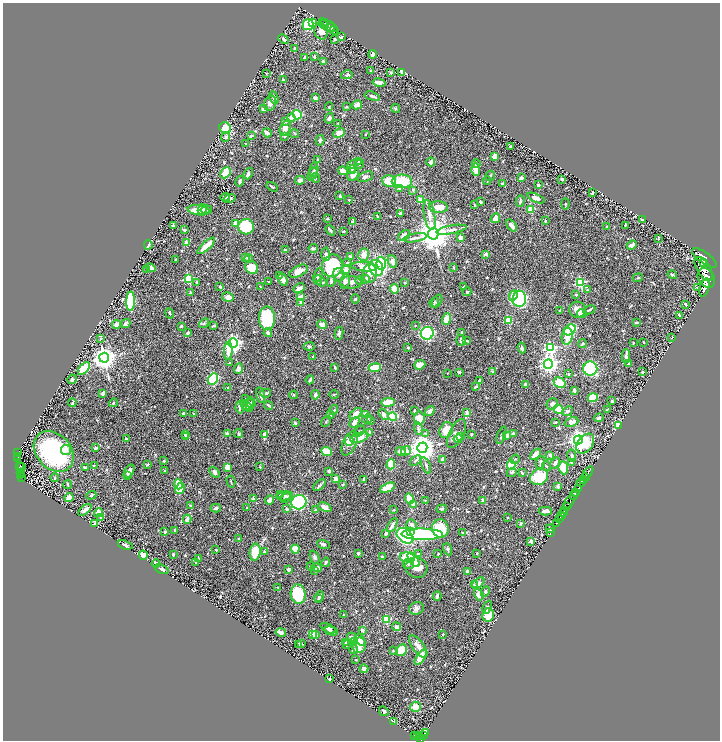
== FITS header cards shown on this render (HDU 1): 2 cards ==
NAXIS1  =                 1435
NAXIS2  =                 1476

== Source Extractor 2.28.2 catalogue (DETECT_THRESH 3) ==
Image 1435 x 1476 px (HDU 1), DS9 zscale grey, zoomed out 1/2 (1 PNG px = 2 x 2 image px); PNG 722 x 742 px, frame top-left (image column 2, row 1475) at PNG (3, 3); each listed source drawn as its Kron ellipse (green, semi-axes under 4 px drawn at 4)
Background 0.42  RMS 0.014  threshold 0.0424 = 3 sigma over >= 5 px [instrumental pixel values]
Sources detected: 721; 28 cannot appear on this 1/2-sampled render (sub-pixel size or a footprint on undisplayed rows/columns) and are neither listed nor drawn; of the other 693, the 500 brightest by FLUX_AUTO listed and drawn (193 fainter detections omitted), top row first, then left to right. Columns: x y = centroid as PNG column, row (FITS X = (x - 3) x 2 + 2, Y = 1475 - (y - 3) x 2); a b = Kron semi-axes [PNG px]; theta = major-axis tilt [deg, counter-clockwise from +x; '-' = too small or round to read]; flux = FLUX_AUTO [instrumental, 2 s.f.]
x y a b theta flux
312 22 4 3 - 14
308 25 6 5 - 130
324 25 5 3 - 2.4
329 25 11 2 -32 7.6
330 27 5 3 - 4.7
334 30 4 2 - 3.4
321 31 8 6 -76 21
341 37 3 2 - 2.2
283 39 5 3 - 6.1
335 39 3 3 - 6.1
295 49 4 3 - 9.1
373 54 4 3 - 14
314 56 3 2 - 3.4
305 57 3 3 - 5.7
323 61 4 3 - 4.7
371 70 2 2 - 2.8
402 72 3 3 - 16
266 73 2 2 - 2.5
391 73 4 3 - 3
347 75 6 3 13 3.4
283 80 3 2 - 2.2
379 83 7 4 -12 10
372 96 8 3 -15 6.3
274 98 6 3 -64 7.5
315 98 3 3 - 9.2
270 103 8 5 75 14
357 105 5 3 - 19
329 107 4 3 - 2.6
347 107 3 3 - 2.5
395 108 4 4 - 3.8
263 109 3 3 - 5.3
297 115 4 3 - 110
291 118 4 3 - 15
329 118 5 4 - 8
286 121 4 3 - 3
338 123 2 2 - 2.2
225 128 6 5 - 75
285 128 8 5 67 15
267 133 5 2 - 17
294 133 5 3 - 2.4
339 133 6 4 23 36
365 134 2 2 - 2.4
251 136 4 3 - 4.8
284 136 2 2 - 12
225 137 5 4 - 7.4
320 140 5 2 - 5.4
246 144 3 2 - 3.2
510 146 3 2 - 3.1
495 156 4 4 - 31
318 160 4 2 - 3.4
359 161 4 3 - 3
431 162 4 3 - 16
359 164 5 3 - 4.2
476 164 4 4 - 4
352 166 7 5 69 7
352 169 4 4 - 3.4
476 169 6 3 -89 29
314 170 7 3 79 5.7
343 171 5 3 - 24
225 173 6 4 49 41
248 174 6 3 68 10
313 174 7 3 66 5.8
353 174 7 5 63 23
490 176 5 3 - 3.6
365 177 8 4 22 8.2
316 178 5 3 - 3.6
521 178 3 3 - 13
562 179 3 2 - 8.1
300 180 5 4 - 12
240 181 5 3 - 8
389 181 6 6 - 57
402 181 10 6 -2 98
487 181 4 2 - 2.1
502 184 3 2 - 3.4
538 185 3 3 - 4.8
272 187 6 2 -31 3.7
399 188 4 3 - 4.2
413 190 3 3 - 2.7
592 193 3 2 - 4.8
340 196 3 3 - 5.6
225 197 5 3 - 6.2
536 198 9 4 -22 13
230 199 6 3 18 4.7
349 200 2 2 - 2.5
420 200 3 3 - 31
520 201 6 2 87 4.9
480 202 3 3 - 7.8
565 204 5 2 - 2
474 205 3 3 - 2.7
439 207 9 5 -4 29
202 209 5 3 - 14
531 209 3 2 - 62
199 210 11 5 -7 42
206 210 6 3 9 5.6
400 213 3 2 - 3.9
429 215 15 5 -79 22
378 217 3 2 - 2.6
495 218 5 4 - 23
327 219 3 3 - 2.9
642 220 4 3 - 5.5
545 221 2 2 - 3.7
353 222 4 3 - 9.4
235 223 4 4 - 20
512 225 7 3 -50 14
625 225 3 2 - 2.7
173 226 3 3 - 5.7
246 227 8 7 - 170
607 227 2 2 - 4.7
184 230 4 2 - 4.7
330 230 6 3 -47 4.4
452 230 15 4 10 14
343 231 3 2 - 2.6
433 234 6 5 - 7100
404 235 7 4 39 13
415 238 12 3 10 9.7
461 238 3 3 - 11
658 238 3 1 - 2.1
186 243 3 3 - 15
148 245 4 2 - 6.6
632 245 5 3 - 10
206 246 11 4 42 39
313 248 4 3 - 5.7
285 250 3 2 - 4.6
326 254 7 4 -86 6.5
486 254 4 3 - 8.4
364 255 6 5 - 22
351 256 3 3 - 5.8
245 257 4 3 - 2.6
249 258 4 3 - 3.7
704 258 15 5 -36 2200
176 260 2 2 - 3.8
392 262 6 4 -69 12
347 263 4 3 - 3.4
381 263 6 4 87 190
703 263 2 2 - 1000
332 266 11 10 - 180
364 267 13 4 -5 31
454 267 3 3 - 2.1
150 268 5 3 - 19
252 268 7 6 - 46
376 268 8 7 - 260
704 269 13 6 -57 3300
147 270 2 2 - 2.5
346 270 5 3 - 16
299 271 10 5 27 25
370 273 9 7 83 23
318 275 7 3 73 3.9
339 275 7 5 -74 8.9
672 275 5 2 - 3.9
280 276 4 3 - 2.4
638 278 5 2 - 2.3
706 278 10 8 -57 3000
188 279 3 3 - 180
366 279 4 4 - 8.8
283 280 6 3 -65 22
318 280 5 3 - 3.1
359 280 4 2 - 2.7
331 281 5 3 - 6
345 281 8 4 80 8
197 282 4 2 - 2.5
269 282 2 2 - 4.8
351 282 10 6 -3 19
322 283 5 3 - 3.7
405 283 2 2 - 3.1
580 283 3 3 - 220
464 286 3 2 - 3.8
220 287 2 2 - 3.7
260 287 3 2 - 2.1
704 287 9 4 74 2100
299 288 6 3 27 9.7
697 288 3 2 - 3
394 289 5 4 - 36
587 290 3 3 - 3
467 292 4 3 - 2.7
190 293 4 2 - 3.8
576 294 3 2 - 4.1
513 296 5 3 - 16
228 297 6 4 -13 20
300 297 3 3 - 20
355 299 4 3 - 2.9
519 299 8 7 - 350
131 301 10 4 89 140
437 301 7 3 60 4.5
301 302 4 3 - 11
434 302 5 3 - 3.3
685 304 4 2 - 3.1
560 310 3 2 - 3.8
578 310 8 8 - 22
589 310 6 2 25 5.9
170 313 5 3 - 3.5
582 314 5 4 - 21
679 315 3 2 - 3
267 318 12 8 -88 130
447 319 6 4 72 33
508 320 3 3 - 83
637 322 4 2 - 6.1
204 323 6 3 42 3.2
126 324 5 3 - 7.3
117 325 4 3 - 18
322 325 5 4 - 21
415 325 3 2 - 2.2
181 326 3 2 - 4.6
214 326 4 2 - 4.1
570 330 6 5 - 240
462 332 2 2 - 3
188 333 3 2 - 7.4
268 333 4 3 - 7
339 333 6 3 80 7.5
427 333 6 6 - 330
567 336 8 5 82 34
101 338 3 3 - 4.9
672 338 2 2 - 2.1
461 340 5 4 - 7.3
467 341 2 2 - 2.9
643 342 2 2 - 2.1
233 343 5 5 - 830
582 343 4 3 - 4.7
633 343 3 2 - 2.4
309 346 5 3 - 4.4
408 347 3 2 - 2.9
522 348 5 3 - 4.7
550 348 4 4 - 380
228 351 9 4 86 24
313 356 2 2 - 7.4
626 356 7 3 -89 9.4
104 358 5 5 - 2500
229 363 2 2 - 2.9
629 363 3 3 - 3.5
548 364 4 4 - 1200
420 365 6 4 23 20
335 367 4 2 - 3.6
84 368 8 3 49 91
239 368 5 4 - 15
375 368 6 3 8 63
590 369 7 7 - 490
493 371 3 2 - 3.8
459 372 4 3 - 4.3
642 372 3 3 - 3.8
447 373 2 2 - 2.4
568 374 3 2 - 3.5
72 379 5 4 - 6.6
213 379 6 4 63 210
310 380 4 2 - 6
480 380 3 2 - 4.8
560 383 6 5 - 73
526 385 3 2 - 12
476 387 3 2 - 3.5
228 388 3 2 - 2.8
574 390 3 3 - 6
103 393 3 3 - 12
266 393 5 3 - 4.2
334 394 5 2 - 2.5
261 395 8 3 -74 7.8
294 395 4 3 - 2.3
315 395 4 3 - 8.6
593 398 5 4 - 80
246 399 3 2 - 2.3
612 401 3 2 - 5.2
251 402 5 4 - 4.9
388 402 7 4 4 33
72 403 4 3 - 3.6
113 403 4 3 - 2.7
249 404 6 5 - 6.3
552 404 6 5 - 12
269 405 4 2 - 6.3
246 406 7 4 -42 5.6
240 407 6 3 86 8.6
558 409 5 3 - 93
334 410 5 3 - 3
607 410 4 2 - 2.8
414 411 4 2 - 2.3
430 411 5 3 - 8.9
567 411 6 3 40 6.8
184 413 3 2 - 10
467 413 2 2 - 31
194 414 3 2 - 2.6
330 414 3 3 - 7.7
356 414 7 3 40 20
366 414 3 3 - 16
384 414 6 4 -57 14
393 417 4 3 - 90
419 418 7 5 82 36
599 418 5 3 - 4.2
367 419 5 3 - 2.9
370 420 4 3 - 3.1
326 421 6 2 50 2.2
354 422 6 4 43 16
556 422 3 2 - 3.4
571 422 7 4 23 12
295 423 3 2 - 4.2
618 425 3 3 - 69
418 429 6 3 -75 4.1
446 430 8 6 64 47
359 431 7 3 46 3.5
227 433 2 2 - 24
370 433 4 3 - 17
425 433 4 3 - 2.6
456 433 15 7 63 37
239 434 4 3 - 3.6
264 434 3 3 - 11
514 434 4 3 - 7.7
185 435 3 2 - 2.6
471 435 3 3 - 2.1
501 435 9 3 70 5
507 435 3 3 - 15
185 436 4 3 - 3.3
460 437 2 2 - 12
359 438 9 4 17 29
126 439 3 2 - 3.4
458 439 4 3 - 30
578 440 4 4 - 1700
349 441 5 4 - 12
350 443 13 6 66 30
585 444 11 7 54 82
95 448 3 3 - 5.3
422 448 5 5 - 3400
66 450 5 5 - 11
54 451 23 17 -48 330
401 451 5 4 - 12
406 451 5 4 - 15
326 452 6 4 -24 39
17 453 4 2 - 69
535 454 6 3 43 29
550 455 2 2 - 22
18 456 2 2 - 33
572 456 6 3 -80 7
18 458 3 2 - 43
442 459 4 3 - 14
515 459 5 2 - 2.2
415 460 6 3 40 5.8
164 461 2 2 - 5.9
541 462 6 3 71 6.5
572 462 4 3 - 5.1
555 463 6 3 54 9.7
148 464 3 2 - 5.8
391 464 5 4 - 39
94 465 2 2 - 2.6
426 465 8 3 -67 4.6
511 465 5 4 - 61
20 466 4 2 - 61
21 466 2 1 - 10
546 466 5 2 - 2.1
85 467 4 2 - 4.6
228 467 4 4 - 38
260 467 4 2 - 2.2
563 468 6 4 -83 53
165 470 2 2 - 3.9
129 471 7 3 56 15
329 471 3 2 - 7.2
20 472 3 2 - 57
214 472 6 4 -50 6.4
588 472 7 2 55 530
512 473 5 3 - 4.2
522 473 4 2 - 3
21 475 2 2 - 37
128 476 3 3 - 3.1
21 477 2 2 - 38
539 477 9 7 28 88
585 477 4 2 - 470
55 478 4 3 - 2.4
335 479 3 3 - 22
364 480 3 3 - 5.6
583 480 2 2 - 100
231 481 6 2 -75 3
581 482 4 2 - 120
178 484 5 3 - 41
343 484 4 3 - 2.7
68 485 4 2 - 3.6
319 485 7 3 45 5.1
558 486 3 3 - 9.9
387 488 8 4 24 48
578 488 4 2 - 190
180 489 6 4 61 70
576 493 3 1 - 130
91 495 5 3 - 4.9
280 495 3 2 - 2.6
573 495 3 3 - 260
285 496 8 4 7 8.3
69 497 4 2 - 42
285 498 6 3 28 5
253 499 2 2 - 34
409 499 5 4 - 39
270 500 5 3 - 13
425 500 4 3 - 2.3
483 500 3 2 - 10
299 502 7 7 - 300
569 502 7 2 61 390
190 505 3 2 - 2.6
414 505 4 3 - 16
325 507 7 4 -22 20
567 507 2 2 - 130
216 508 5 4 - 5.6
247 508 3 3 - 4
287 509 3 3 - 4.5
442 509 5 3 - 5.8
85 510 8 3 38 15
315 510 3 3 - 4
394 510 3 2 - 2.2
564 510 4 2 - 400
545 511 7 3 3 16
563 512 2 2 - 170
98 513 4 4 - 27
561 515 3 2 - 92
101 517 4 3 - 3.1
508 518 2 2 - 2.3
187 519 4 3 - 11
559 519 2 1 - 51
521 523 4 3 - 3.4
557 523 2 1 - 24
95 524 4 3 - 8
392 525 8 3 60 11
411 525 5 5 - 14
440 529 9 8 - 100
550 529 4 3 - 6.2
175 530 2 2 - 8.6
411 531 3 3 - 21
165 532 2 2 - 15
462 532 3 2 - 2.7
386 533 3 3 - 7.1
551 533 2 1 - 4.8
422 534 21 5 -1 320
405 536 9 6 -38 270
239 539 3 2 - 5.9
531 541 3 3 - 18
323 544 6 4 -18 5.3
125 545 7 3 -21 6.2
295 549 4 4 - 36
448 549 6 3 -66 4.1
216 550 3 2 - 2.1
255 552 8 5 81 62
264 552 3 2 - 2.9
358 553 3 3 - 4.4
477 553 3 2 - 2.5
173 554 3 2 - 4.5
418 554 3 3 - 3.6
438 554 2 2 - 2.8
143 555 4 4 - 24
315 557 7 4 -68 6.9
382 557 3 3 - 3
407 557 7 5 -8 150
199 559 4 3 - 2.6
414 560 8 3 -54 40
196 562 4 2 - 2.3
326 562 4 3 - 5.2
156 563 4 3 - 15
408 564 5 5 - 6.4
311 567 4 3 - 2.7
316 567 5 4 - 19
416 568 11 10 - 39
161 569 7 3 -23 7
289 569 3 2 - 8.7
315 571 4 3 - 4.2
467 572 3 3 - 15
478 583 7 4 41 8.6
474 584 4 3 - 2.1
278 588 4 2 - 2.1
485 592 5 4 - 4.9
298 594 10 7 -81 130
479 595 6 4 -61 14
319 596 6 3 47 6.2
437 596 5 3 - 5.5
319 599 3 2 - 6
487 607 7 4 67 5.6
416 608 7 6 - 9.1
344 615 2 2 - 3.2
488 615 7 5 71 56
386 619 3 3 - 110
396 627 4 3 - 14
328 628 8 3 -24 14
362 630 3 3 - 8.5
331 631 7 3 -14 8.7
281 632 5 3 - 11
313 634 4 4 - 21
443 634 2 2 - 6.3
315 635 3 3 - 12
352 637 4 3 - 3.7
360 640 6 4 -51 23
346 642 4 3 - 15
354 642 4 3 - 14
298 644 4 3 - 6.6
301 644 3 3 - 2.8
346 645 3 2 - 3.4
359 645 8 6 70 26
418 646 13 5 -53 18
354 650 4 4 - 5.2
402 650 6 5 - 64
393 651 3 2 - 2.3
421 657 9 4 55 41
356 660 2 2 - 3
364 669 4 4 - 8.5
329 679 3 2 - 4.8
415 707 5 5 - 27
384 711 5 3 - 6.4
394 721 3 2 - 6
425 733 4 2 - 130
415 735 3 2 - 44
418 735 4 2 - 140
423 735 3 2 - 62
419 737 2 1 - 65
420 739 3 2 - 220
At the frame edge (FLAGS 8, measured only in part): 1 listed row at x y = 420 739
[193 fainter detections neither listed nor drawn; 28 sub-pixel or undisplayed-footprint detections neither listed nor drawn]